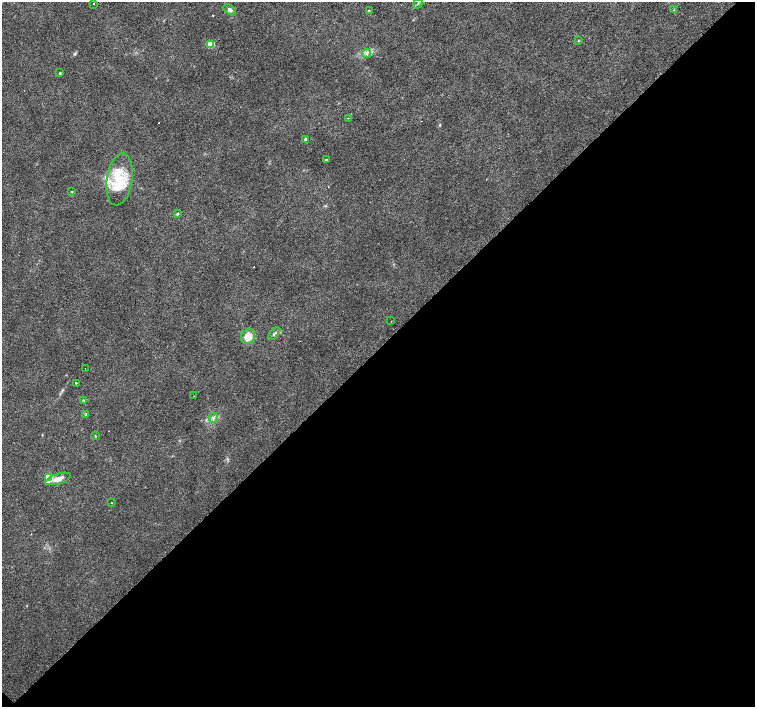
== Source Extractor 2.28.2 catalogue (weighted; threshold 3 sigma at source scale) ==
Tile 15 of 4 x 4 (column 3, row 4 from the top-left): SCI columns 3009-4513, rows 155-1563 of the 6018 x 6012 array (HDU 1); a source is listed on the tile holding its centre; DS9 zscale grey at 2 x 2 block average (1 PNG px = mean of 2 x 2 image px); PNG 757 x 709 px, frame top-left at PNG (2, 2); each listed source drawn as its Kron ellipse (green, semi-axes under 4 px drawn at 4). Shown black and unused: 51% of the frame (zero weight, under 3 of 4 exposures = <1% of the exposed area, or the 3 px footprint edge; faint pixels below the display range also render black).
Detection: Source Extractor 2.28.2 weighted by HDU 2 'WHT'; one run over the whole footprint, this tile lists its part. Background 0.0142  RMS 0.0028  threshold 0.0128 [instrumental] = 3 sigma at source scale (4.5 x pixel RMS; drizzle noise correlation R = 1.50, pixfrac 1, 0.0396/0.0396 arcsec/px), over >= 5 px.
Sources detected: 37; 5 cosmic-ray / hot-pixel residue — neither listed nor drawn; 4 inside a brighter listed object's ellipse — not listed separately; the other 28 listed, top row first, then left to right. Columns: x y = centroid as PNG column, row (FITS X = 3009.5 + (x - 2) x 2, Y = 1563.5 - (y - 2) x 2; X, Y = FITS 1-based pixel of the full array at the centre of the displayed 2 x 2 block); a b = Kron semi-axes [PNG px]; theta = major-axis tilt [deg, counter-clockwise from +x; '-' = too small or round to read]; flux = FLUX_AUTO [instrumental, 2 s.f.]
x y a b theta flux
418 3 5 2 - 0.65
93 4 2 2 - 0.74
230 10 7 4 -36 1.8
369 10 3 2 - 0.53
673 10 2 2 - 3
578 41 3 2 - 0.43
210 44 3 3 - 20
367 53 4 2 - 0.96
60 73 3 2 - 0.67
348 118 2 2 - 1.1
306 139 4 3 - 1.4
326 159 2 2 - 0.71
119 179 26 12 81 19
72 192 3 2 - 0.4
177 214 4 3 - 0.69
391 321 2 2 - 0.3
274 334 8 2 45 1.1
248 337 8 6 53 7.9
85 369 2 2 - 0.33
76 383 2 2 - 10
194 396 2 2 - 0.23
83 400 3 3 - 0.53
86 414 3 3 - 0.54
213 418 5 3 - 1.4
95 436 2 2 - 0.61
48 477 3 3 - 26
58 479 13 5 17 5.6
111 503 2 2 - 0.47
Diffuse or blended objects may show on this block-average render without a row.